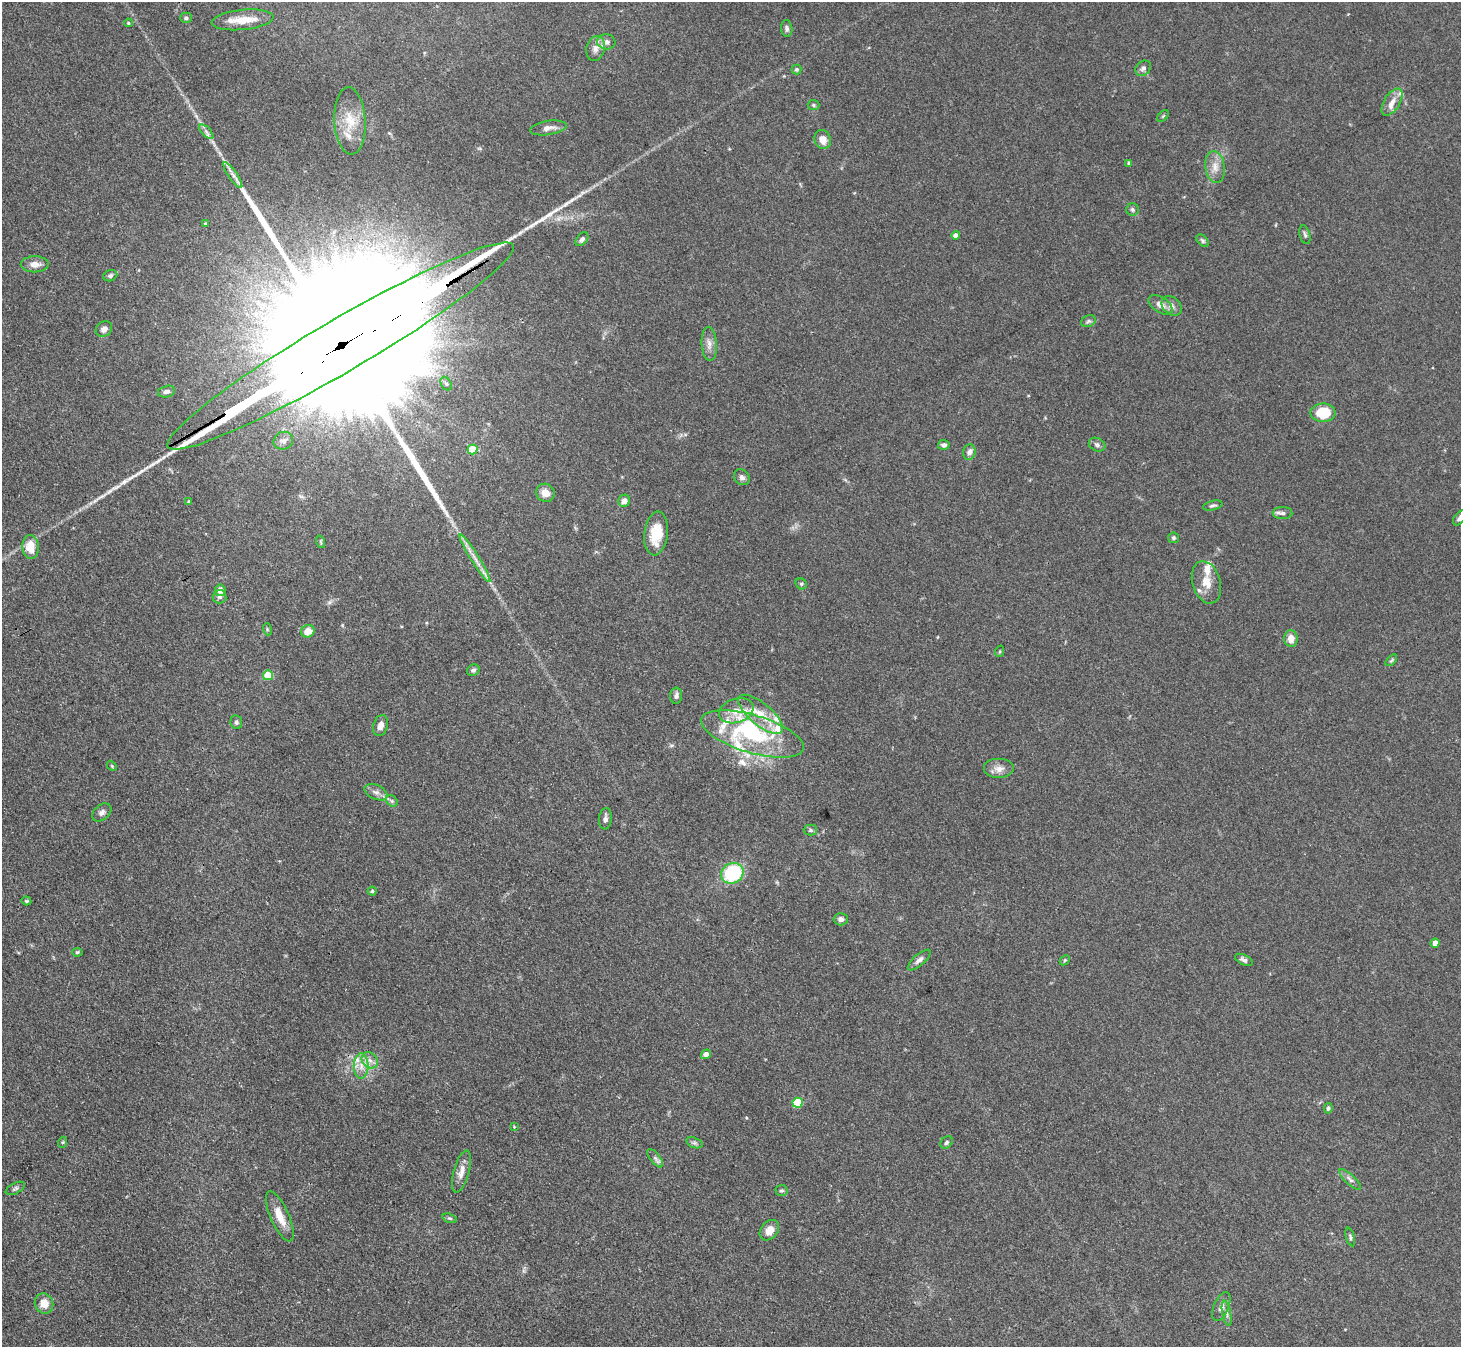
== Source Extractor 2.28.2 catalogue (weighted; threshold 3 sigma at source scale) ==
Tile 7 of 4 x 4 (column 3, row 2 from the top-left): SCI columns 2921-4379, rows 2985-4329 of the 5841 x 5833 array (HDU 1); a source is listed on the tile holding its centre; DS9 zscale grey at full resolution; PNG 1463 x 1349 px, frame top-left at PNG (2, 2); each listed source drawn as its Kron ellipse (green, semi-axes under 4 px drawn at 4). Shown black and unused: <1% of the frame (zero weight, under 3 of 4 exposures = <1% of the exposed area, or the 3 px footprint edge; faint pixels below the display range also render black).
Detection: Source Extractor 2.28.2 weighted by HDU 2 'WHT'; one run over the whole footprint, this tile lists its part. Background 0.0864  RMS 0.0056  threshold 0.0254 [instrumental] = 3 sigma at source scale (4.5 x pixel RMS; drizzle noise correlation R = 1.50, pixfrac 1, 0.05/0.05 arcsec/px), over >= 5 px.
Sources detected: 122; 1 inside a brighter object's white glare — neither listed nor drawn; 15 inside a brighter listed object's ellipse — not listed separately; the other 106 listed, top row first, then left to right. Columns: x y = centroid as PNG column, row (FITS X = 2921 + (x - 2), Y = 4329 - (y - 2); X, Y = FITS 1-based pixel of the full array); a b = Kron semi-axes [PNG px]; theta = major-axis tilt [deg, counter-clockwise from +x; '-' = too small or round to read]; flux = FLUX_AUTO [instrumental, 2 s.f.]
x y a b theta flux
186 18 6 5 - 1.1
243 20 31 10 6 11
128 23 4 3 - 0.64
787 28 8 5 -83 1.6
606 42 9 7 -8 2.7
595 48 12 9 76 3.8
1143 68 8 7 - 1.9
797 69 5 5 - 0.94
1392 102 15 8 58 4.4
813 105 6 5 - 0.93
1163 116 7 4 45 0.74
350 121 34 15 -87 15
548 128 18 7 9 3.8
206 132 9 4 -46 1.6
823 139 10 8 -70 4.9
1129 163 4 3 - 1.2
1215 167 16 10 -82 5.6
233 175 15 3 -56 2.5
1132 209 6 6 - 1.1
205 224 4 3 - 0.74
956 235 4 4 - 3
1305 235 10 5 -75 1.4
582 239 8 5 51 1.5
1203 241 7 4 -46 1
35 264 14 8 0 4.8
110 276 7 5 22 1.4
1161 305 13 7 -33 4.4
1172 306 11 8 -42 2.9
1088 321 7 5 21 1.3
104 329 9 7 39 3.1
709 344 17 7 -86 3.9
340 346 200 26 30 140000
446 384 7 5 -62 1.3
166 392 9 5 13 2.1
1323 413 12 9 -1 17
283 441 10 8 24 2.5
944 445 6 5 - 2.1
1097 445 8 6 -25 1.8
473 449 5 5 - 15
969 452 8 6 78 2.7
742 477 8 7 - 2.1
545 493 9 8 - 5.3
189 501 4 4 - 0.72
624 501 6 5 - 3.5
1213 505 10 4 14 1.4
1283 513 10 6 -1 1.8
1460 518 9 5 50 1.9
656 533 22 12 83 16
1174 538 5 5 - 1.1
321 542 6 4 -71 0.8
30 547 12 8 -88 10
475 558 28 3 -58 5
1206 582 22 14 -73 9.2
801 584 6 5 - 0.96
220 590 6 5 - 4
220 597 7 6 - 1.6
267 629 6 4 -73 0.75
308 631 7 6 - 6.1
1291 639 8 7 - 5.4
1000 651 6 3 72 0.63
1391 660 7 4 45 0.88
473 670 6 5 - 1.4
268 675 5 5 - 19
676 696 8 6 86 1.9
736 711 18 12 19 7.6
761 714 27 11 -40 13
236 722 7 6 - 1.3
381 725 11 7 74 4.1
752 734 53 19 -17 53
112 766 5 4 - 0.66
999 769 15 10 0 4.5
376 792 12 7 -24 2.9
392 801 6 5 - 1.3
102 812 11 7 41 2.3
605 819 11 6 84 2.2
810 830 6 5 - 1.1
732 873 11 10 - 42
372 891 4 4 - 0.79
26 901 5 4 - 0.71
841 919 7 6 - 2.1
1435 943 4 4 - 5
77 952 5 4 - 0.8
919 960 14 5 41 2.5
1065 960 6 4 44 0.74
1244 960 9 5 -26 1.8
706 1054 5 4 - 3.1
370 1060 9 7 -43 3.3
361 1066 12 7 90 4.5
798 1103 5 5 - 24
1328 1108 5 4 - 1
514 1127 4 3 - 0.45
63 1142 5 3 - 0.64
947 1142 7 5 47 1.3
694 1143 8 5 -19 1.4
655 1158 11 5 -52 1.7
461 1171 21 8 75 5
1350 1179 14 5 -43 2.2
15 1188 10 5 29 1.4
781 1191 6 5 - 1.1
280 1216 27 9 -66 9
450 1218 7 4 -18 0.92
769 1230 11 8 51 5.5
1350 1237 9 4 -74 1.2
44 1304 10 9 - 6.7
1221 1306 15 7 66 3.3
1227 1313 13 4 -79 2
Overlapping masked pixels (flux is a lower limit): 1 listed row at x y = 340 346
Isophote crosses this tile's border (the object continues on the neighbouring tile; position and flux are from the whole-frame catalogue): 1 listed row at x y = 1460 518